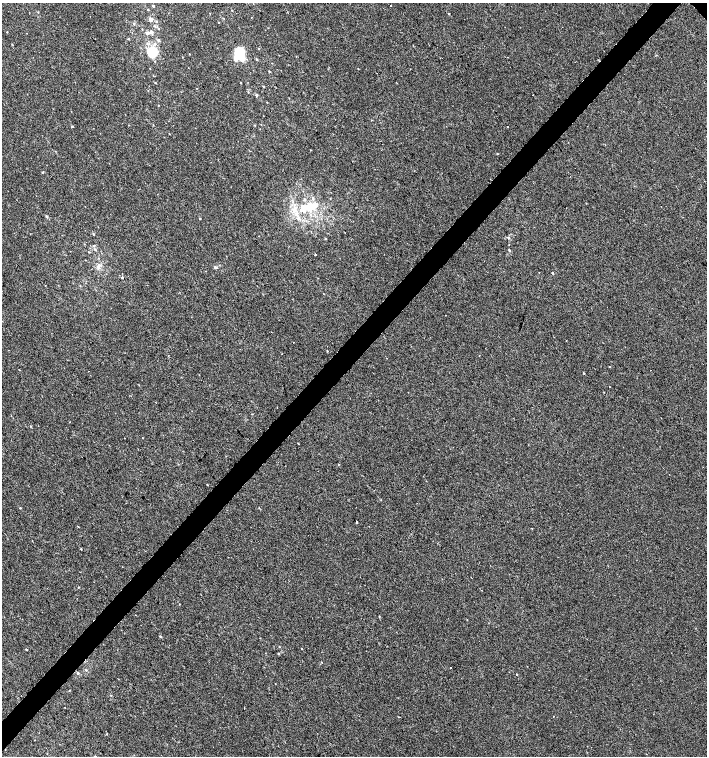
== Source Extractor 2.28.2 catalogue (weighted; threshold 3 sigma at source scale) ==
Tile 7 of 4 x 4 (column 3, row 2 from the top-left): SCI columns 3047-4455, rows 3013-4519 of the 6026 x 6031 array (HDU 1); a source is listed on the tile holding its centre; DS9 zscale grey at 2 x 2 block average (1 PNG px = mean of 2 x 2 image px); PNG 709 x 758 px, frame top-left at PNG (2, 3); no overlay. Shown black and unused: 4% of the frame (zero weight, under 2 of 3 exposures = <1% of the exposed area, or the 3 px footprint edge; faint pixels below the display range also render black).
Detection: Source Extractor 2.28.2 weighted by HDU 2 'WHT'; one run over the whole footprint, this tile lists its part. Background 4.92e-04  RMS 0.0029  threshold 0.0131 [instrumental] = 3 sigma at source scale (4.5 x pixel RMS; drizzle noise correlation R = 1.50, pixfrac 1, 0.0396/0.0396 arcsec/px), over >= 5 px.
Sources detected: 77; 1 inside a brighter object's white glare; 1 cosmic-ray / hot-pixel residue — not listed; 9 inside a brighter listed object's ellipse — not listed separately; the other 66 listed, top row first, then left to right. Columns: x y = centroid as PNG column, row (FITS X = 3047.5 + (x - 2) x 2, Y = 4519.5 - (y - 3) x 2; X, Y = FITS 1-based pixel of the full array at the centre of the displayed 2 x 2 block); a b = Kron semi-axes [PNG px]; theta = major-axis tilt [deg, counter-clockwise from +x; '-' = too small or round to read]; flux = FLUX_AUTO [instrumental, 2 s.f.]
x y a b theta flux
391 5 2 2 - 1.3
153 6 3 2 - 0.75
148 9 3 2 - 0.35
232 10 2 2 - 0.35
210 13 2 2 - 0.26
223 18 3 2 - 0.33
150 19 4 3 - 3.4
156 21 3 3 - 0.52
134 24 3 3 - 0.81
154 26 3 3 - 0.57
158 28 3 2 - 0.42
7 32 2 2 - 0.28
151 32 5 3 - 2.2
128 39 3 2 - 0.54
258 48 3 2 - 0.32
153 52 14 12 48 14
239 53 7 6 - 24
189 54 2 2 - 2.1
256 59 3 2 - 0.72
269 71 3 2 - 0.42
241 82 2 2 - 0.32
155 83 2 2 - 0.34
263 86 3 2 - 0.46
256 95 3 3 - 1.1
72 126 2 2 - 0.86
507 127 2 2 - 0.64
497 154 3 2 - 0.38
42 172 3 2 - 0.41
314 206 16 9 6 11
310 215 3 3 - 0.82
47 216 3 2 - 1.1
200 218 2 2 - 0.46
93 234 3 2 - 0.6
325 238 3 2 - 0.44
508 238 3 3 - 0.76
95 249 3 3 - 0.66
509 250 3 2 - 0.55
88 252 2 2 - 0.33
315 254 2 2 - 0.97
98 267 4 4 - 1.5
215 267 4 3 - 1.2
553 273 2 2 - 0.61
122 277 2 2 - 2.3
327 351 2 2 - 0.36
610 367 2 2 - 0.35
584 373 2 2 - 0.52
252 414 3 2 - 0.25
298 443 2 2 - 0.36
207 485 2 2 - 0.7
20 508 2 2 - 0.46
568 513 2 2 - 0.43
356 522 2 2 - 11
81 549 2 2 - 0.43
78 587 2 2 - 0.41
160 636 3 2 - 0.78
302 648 2 2 - 0.76
26 649 2 2 - 0.4
278 654 3 3 - 0.57
321 662 2 2 - 0.42
451 667 2 2 - 0.89
78 673 3 3 - 0.91
517 674 2 2 - 0.58
69 690 2 2 - 0.42
111 695 2 2 - 0.35
244 708 2 2 - 0.24
553 716 2 2 - 0.37
Diffuse or blended objects may show on this block-average render without a row.